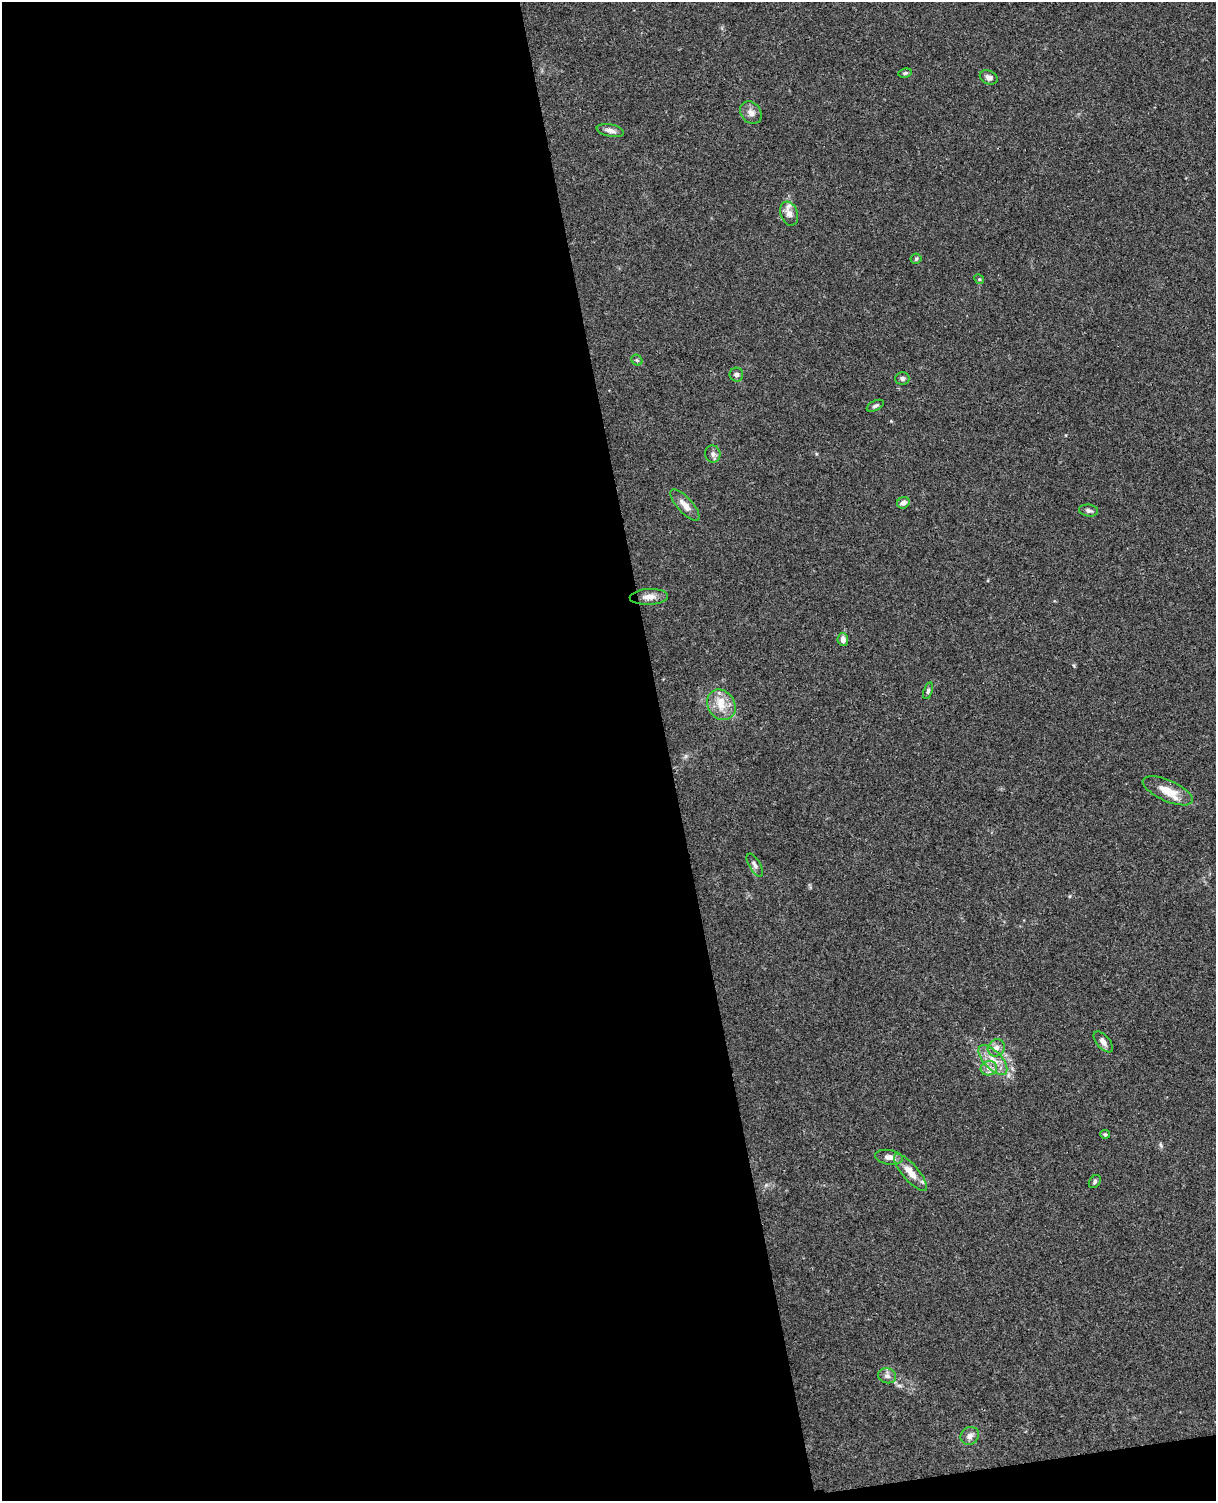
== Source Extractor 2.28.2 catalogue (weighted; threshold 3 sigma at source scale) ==
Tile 9 of 4 x 3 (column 1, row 3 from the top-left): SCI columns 58-1271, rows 150-1648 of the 4968 x 4908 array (HDU 1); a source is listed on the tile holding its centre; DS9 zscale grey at full resolution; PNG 1218 x 1503 px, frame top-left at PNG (2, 2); each listed source drawn as its Kron ellipse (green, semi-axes under 4 px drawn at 4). Shown black and unused: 56% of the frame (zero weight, under 3 of 4 exposures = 5% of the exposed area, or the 3 px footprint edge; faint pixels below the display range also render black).
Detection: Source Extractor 2.28.2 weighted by HDU 2 'WHT'; one run over the whole footprint, this tile lists its part. Background 0.0381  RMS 0.0041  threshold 0.0187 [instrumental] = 3 sigma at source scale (4.5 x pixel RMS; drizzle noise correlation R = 1.50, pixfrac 1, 0.05/0.05 arcsec/px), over >= 5 px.
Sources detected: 33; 2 inside a brighter listed object's ellipse — not listed separately; the other 31 listed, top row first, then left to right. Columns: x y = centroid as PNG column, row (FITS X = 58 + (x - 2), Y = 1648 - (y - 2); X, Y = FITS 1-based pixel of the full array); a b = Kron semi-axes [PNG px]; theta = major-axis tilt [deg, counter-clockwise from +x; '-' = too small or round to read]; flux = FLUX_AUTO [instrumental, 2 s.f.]
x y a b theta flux
905 73 7 4 9 0.63
989 77 9 6 -24 1.8
751 113 12 9 -53 2.4
610 131 14 6 -11 2.2
789 214 12 8 -69 2.5
916 259 5 5 - 0.63
979 279 5 4 - 0.51
637 360 6 5 - 0.63
736 375 7 6 - 1.2
902 378 7 6 - 1.1
875 406 9 5 25 0.98
713 454 8 7 - 1.5
903 503 6 5 - 2.1
685 505 20 7 -48 3.7
1089 511 9 6 -7 1.2
649 597 19 8 3 3.6
843 639 6 5 - 2.1
928 691 9 4 71 0.84
721 705 16 13 -56 6.6
1168 791 27 10 -24 6.7
755 865 13 5 -60 1.5
1103 1042 12 6 -48 2.1
996 1048 9 8 - 2.4
993 1060 19 9 -47 5.4
989 1068 8 7 - 2
1105 1134 5 4 - 0.65
889 1157 14 7 -9 2.4
911 1172 23 8 -49 6
1095 1182 7 5 55 0.82
887 1376 9 7 -15 1.6
970 1436 10 8 40 2